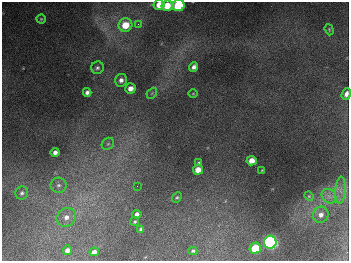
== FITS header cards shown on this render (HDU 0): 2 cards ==
NAXIS1  =                  347
NAXIS2  =                  259

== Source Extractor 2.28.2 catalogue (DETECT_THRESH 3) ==
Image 347 x 259 px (HDU 0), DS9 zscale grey, 1 PNG px = 1 image px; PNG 351 x 263 px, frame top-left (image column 1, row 259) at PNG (2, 2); each listed source drawn as its Kron ellipse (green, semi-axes under 4 px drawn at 4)
Background 677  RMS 50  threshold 149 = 3 sigma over >= 5 px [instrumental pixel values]
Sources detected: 38; all 38 listed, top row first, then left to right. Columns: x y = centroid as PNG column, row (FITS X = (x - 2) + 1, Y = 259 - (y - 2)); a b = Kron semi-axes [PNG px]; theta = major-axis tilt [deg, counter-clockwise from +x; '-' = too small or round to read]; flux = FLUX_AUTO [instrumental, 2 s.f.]
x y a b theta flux
159 5 5 5 - 4.1e+04
179 5 6 5 - 2.6e+05
167 6 5 5 - 6.3e+04
41 19 4 4 - 4.1e+03
138 24 3 3 - 3.9e+03
125 25 7 6 - 7.8e+04
329 30 6 4 -71 4.3e+03
194 67 5 4 - 1.3e+04
97 68 6 6 - 8.1e+03
121 80 6 6 - 1.5e+04
130 88 5 5 - 2.3e+04
87 92 4 4 - 1.2e+04
152 93 6 4 46 4.7e+03
193 94 4 3 - 2.6e+03
346 94 6 4 70 1.7e+04
108 144 7 5 42 7.8e+03
55 152 4 4 - 1.5e+04
252 161 5 4 - 3.4e+04
199 163 3 3 - 4.8e+03
198 170 5 5 - 3.8e+04
262 170 3 2 - 2.6e+03
58 185 8 7 - 1.3e+04
137 186 2 2 - 1.3e+03
341 190 13 5 86 2.1e+04
22 193 6 6 - 9.6e+03
309 196 5 4 - 3.5e+03
329 196 8 6 -44 1.5e+04
177 197 5 4 - 4.5e+03
137 214 4 4 - 1.3e+04
321 215 8 7 - 1.8e+04
66 217 10 9 - 2.6e+04
135 221 4 4 - 5.3e+03
141 229 4 4 - 9.7e+03
270 242 6 6 - 1.0e+06
255 248 6 5 - 1.2e+05
67 250 5 4 - 1.8e+04
193 251 4 3 - 5.5e+03
94 252 5 4 - 1.9e+04
At the frame edge (FLAGS 8, measured only in part): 3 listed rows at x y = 159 5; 179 5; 346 94